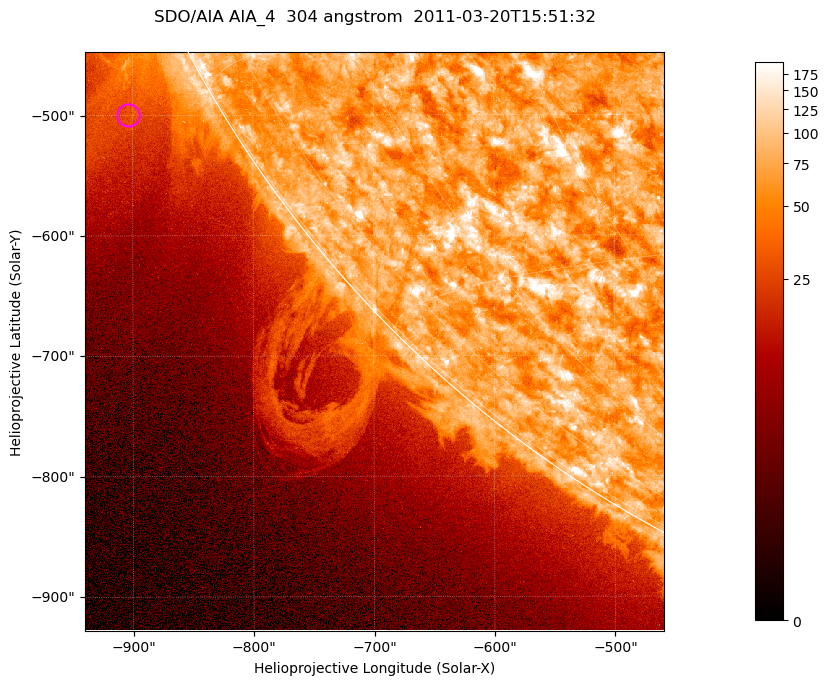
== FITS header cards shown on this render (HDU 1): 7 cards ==
TELESCOP= 'SDO/AIA '           / For AIA: SDO/AIA
INSTRUME= 'AIA_4   '           / For AIA: AIA_ATA1, AIA_ATA2, AIA_ATA3 or AIA_AT
WAVELNTH=                  304 / [angstrom] Wavelength
WAVEUNIT= 'angstrom'           / Wavelength unit: angstrom
DATE-OBS= '2011-03-20T15:51:32.127' / [ISO] Date when observation started; ISO 8
CTYPE1  = 'HPLN-TAN'           / CTYPE1; Typically HPLN
CTYPE2  = 'HPLT-TAN'           / CTYPE2; Typically HPLT

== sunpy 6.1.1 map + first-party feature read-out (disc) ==
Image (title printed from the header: SDO/AIA AIA_4  304 angstrom  2011-03-20T15:51:32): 801 x 801 px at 0.6 arcsec/px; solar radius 964 arcsec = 1606 px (partial field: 3.2% of the solar disc is inside the frame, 41% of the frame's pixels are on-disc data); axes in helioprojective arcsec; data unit not stated in the header (colour bar unlabelled)
Orientation: roll -0.131 deg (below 1 deg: not rotated)
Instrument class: DISC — disc imager (sunpy class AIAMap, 304 A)
Bright regions (active regions / flare kernels): reference = the on-disc median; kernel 7 px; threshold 5 sigma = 111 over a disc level ~72.4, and >= 1.15x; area >= 641 px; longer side >= 10 px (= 6 arcsec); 0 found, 0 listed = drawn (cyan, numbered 1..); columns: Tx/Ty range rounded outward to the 2 arcsec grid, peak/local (2 s.f.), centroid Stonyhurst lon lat
Off-limb structures (1.02-1.3 R_sun): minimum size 320 px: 7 found; the strongest spans PA ~115..125 deg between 1.02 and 1.19 R_sun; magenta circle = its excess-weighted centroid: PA ~120 deg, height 1.07 R_sun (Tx ~-904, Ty ~-500 arcsec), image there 2.3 x the reference